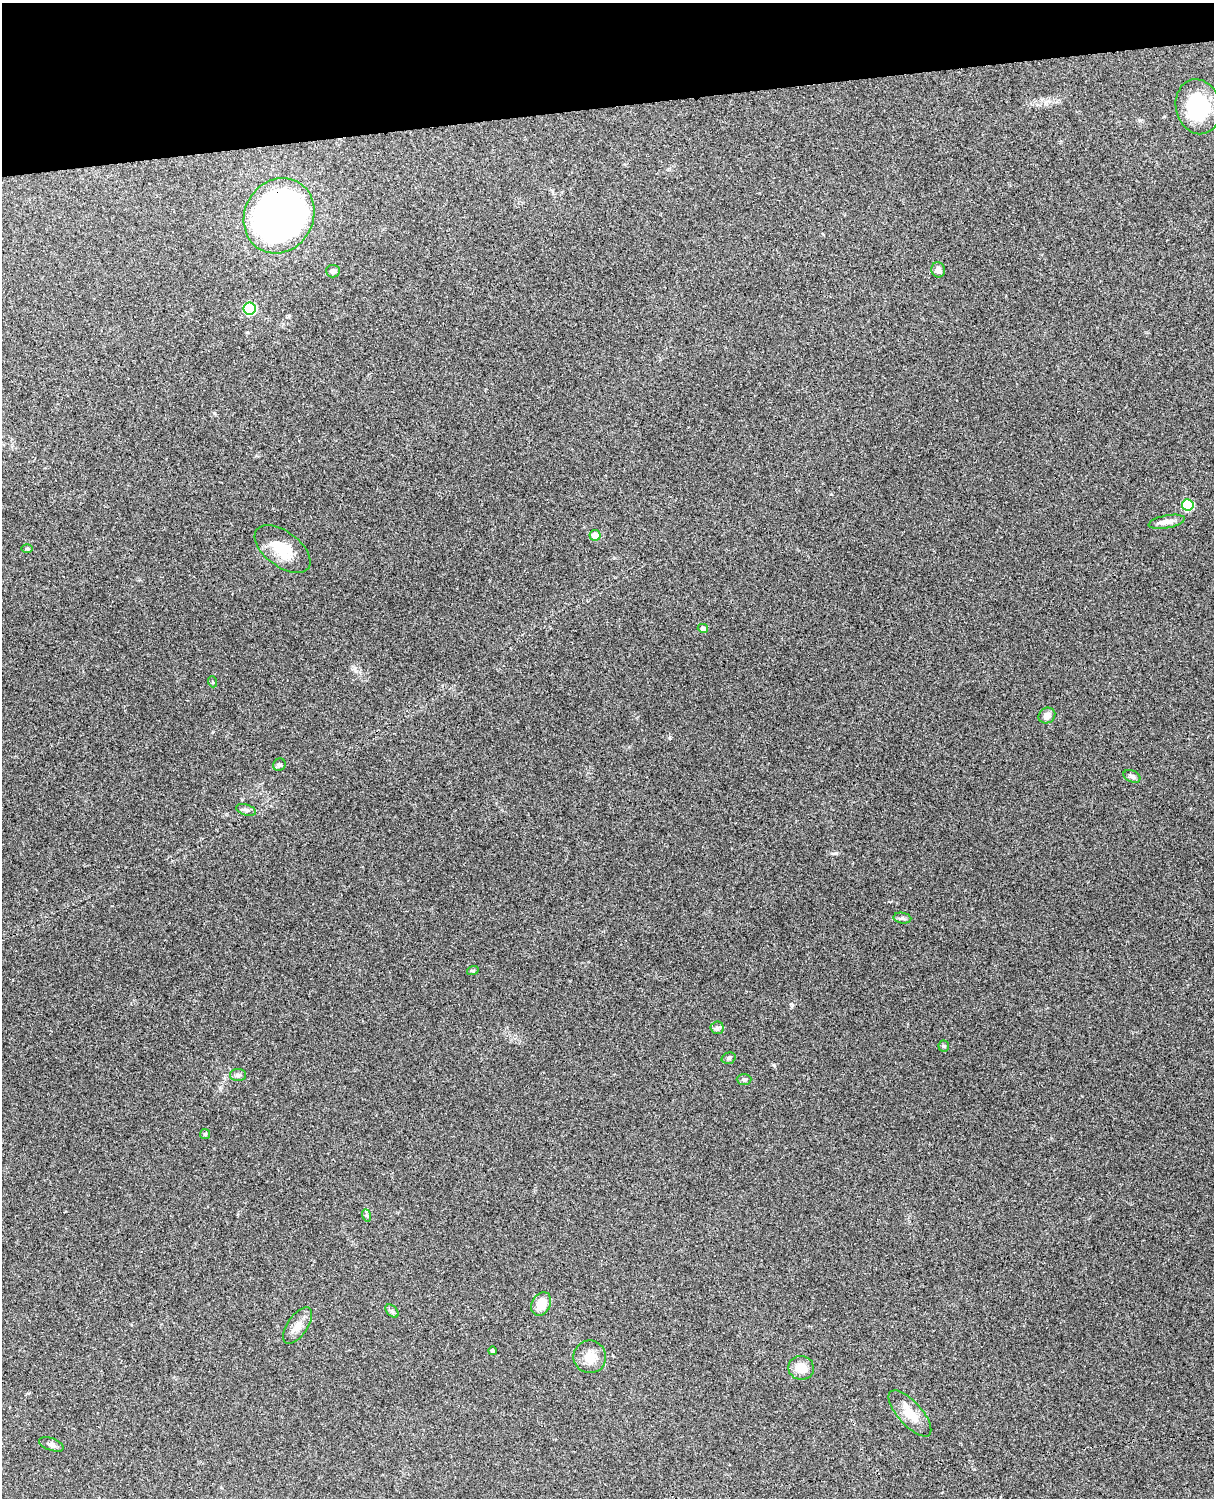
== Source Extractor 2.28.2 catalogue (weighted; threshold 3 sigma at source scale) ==
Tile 3 of 4 x 3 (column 3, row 1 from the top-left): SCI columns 2545-3756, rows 3157-4652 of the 5090 x 4929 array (HDU 1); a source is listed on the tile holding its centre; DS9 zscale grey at full resolution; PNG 1216 x 1500 px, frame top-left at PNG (2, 3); each listed source drawn as its Kron ellipse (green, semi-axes under 4 px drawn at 4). Shown black and unused: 7% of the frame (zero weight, under 3 of 4 exposures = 6% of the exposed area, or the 3 px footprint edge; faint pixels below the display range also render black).
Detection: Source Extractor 2.28.2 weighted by HDU 2 'WHT'; one run over the whole footprint, this tile lists its part. Background 0.29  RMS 0.0093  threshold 0.0419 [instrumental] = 3 sigma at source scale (4.5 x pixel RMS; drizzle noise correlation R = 1.50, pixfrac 1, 0.05/0.05 arcsec/px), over >= 5 px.
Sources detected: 33; all 33 listed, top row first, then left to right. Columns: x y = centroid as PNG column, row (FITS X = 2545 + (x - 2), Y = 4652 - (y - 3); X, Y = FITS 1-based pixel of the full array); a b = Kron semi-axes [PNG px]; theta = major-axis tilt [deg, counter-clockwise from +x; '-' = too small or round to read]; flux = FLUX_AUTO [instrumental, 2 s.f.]
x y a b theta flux
1198 107 28 22 -77 67
279 216 39 34 61 360
938 270 8 6 -78 4.5
333 271 7 6 - 3
250 309 6 6 - 75
1188 505 6 5 - 55
1167 522 18 6 11 6.1
595 535 5 5 - 9
27 548 6 4 1 1.2
282 549 32 17 -37 25
703 628 5 4 - 2.4
213 682 5 3 - 0.87
1047 715 9 7 35 4.9
279 765 6 6 - 1.9
1132 776 9 6 -24 2.5
246 810 10 5 -18 2.6
902 918 9 5 -10 2.2
473 970 6 4 18 1.1
717 1028 6 6 - 2.2
944 1046 6 5 - 1.2
729 1058 7 5 16 1.8
238 1075 8 6 0 2.3
744 1079 7 5 0 1.8
205 1134 5 5 - 1.3
366 1215 6 4 -71 1.2
541 1304 12 9 62 14
392 1311 8 5 -45 2.1
298 1326 21 10 55 8.8
492 1351 4 4 - 1.9
590 1357 16 16 - 14
801 1368 13 12 - 13
910 1413 29 12 -48 18
51 1444 13 6 -20 3.3
Overlapping masked pixels (flux is a lower limit): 1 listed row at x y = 279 216
Unlisted compact peaks at least as high as the median listed source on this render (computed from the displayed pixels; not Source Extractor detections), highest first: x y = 836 853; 774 1065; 214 413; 669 738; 356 671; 1140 120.